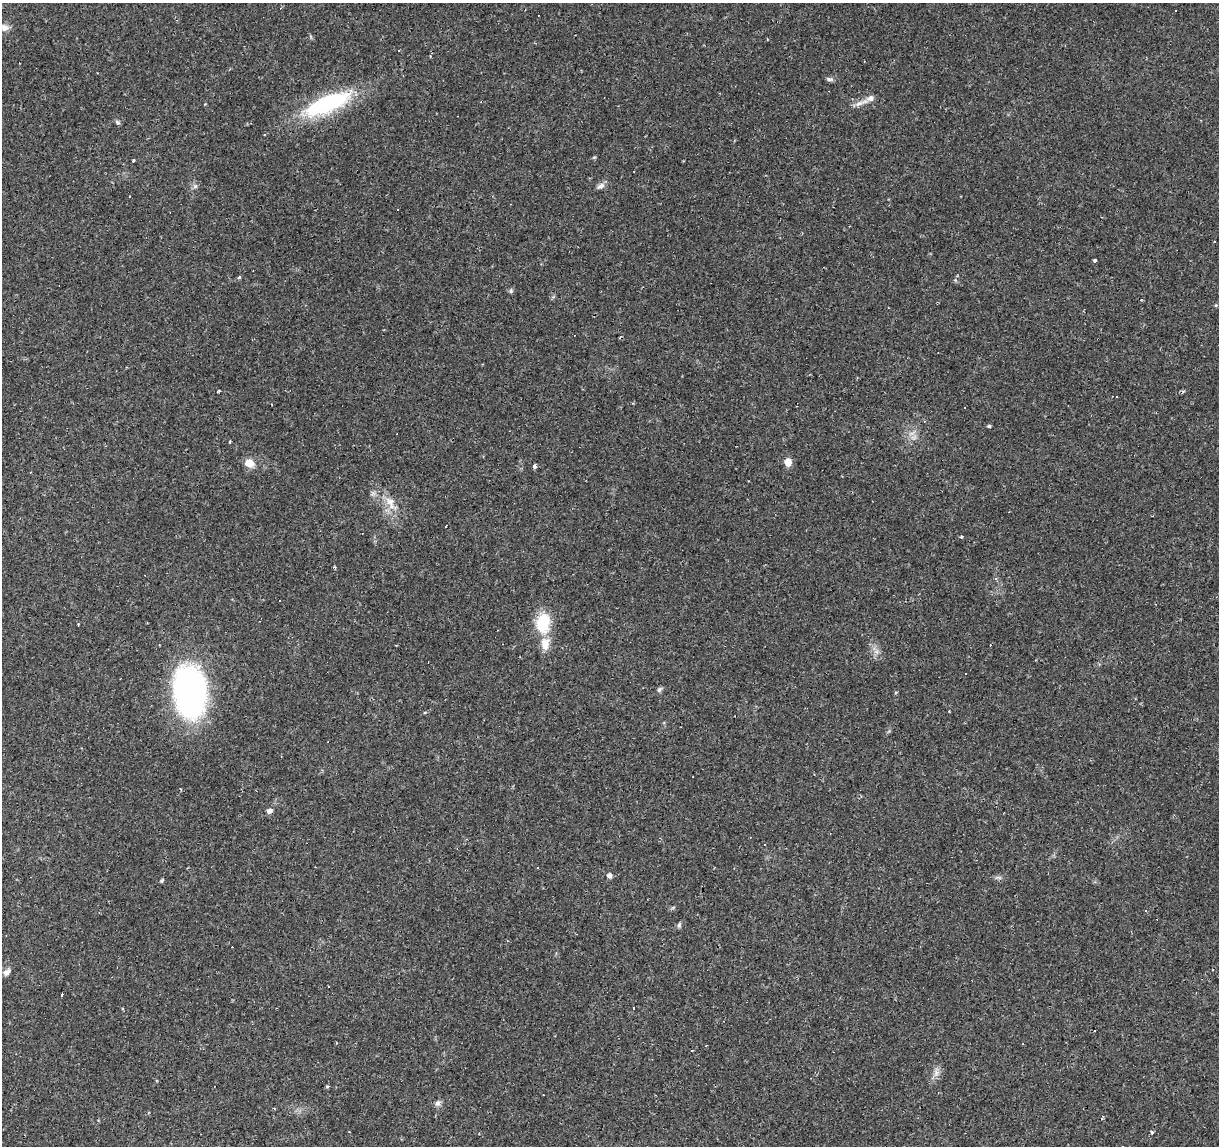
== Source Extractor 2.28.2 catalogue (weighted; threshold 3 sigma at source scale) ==
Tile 7 of 4 x 4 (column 3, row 2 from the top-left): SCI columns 2437-3653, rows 2569-3712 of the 4869 x 5077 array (HDU 1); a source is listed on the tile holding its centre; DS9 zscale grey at full resolution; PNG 1221 x 1148 px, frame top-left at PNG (2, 3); no overlay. Shown black and unused: <1% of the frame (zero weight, under 2 of 3 exposures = <1% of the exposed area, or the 3 px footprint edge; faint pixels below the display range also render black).
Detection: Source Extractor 2.28.2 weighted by HDU 2 'WHT'; one run over the whole footprint, this tile lists its part. Background 0.0556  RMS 0.0046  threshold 0.0207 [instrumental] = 3 sigma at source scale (4.5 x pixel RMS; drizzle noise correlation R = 1.50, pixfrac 1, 0.0396/0.0396 arcsec/px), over >= 5 px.
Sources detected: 79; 33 cosmic-ray / hot-pixel residue — not listed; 1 inside a brighter listed object's ellipse — not listed separately; the other 45 listed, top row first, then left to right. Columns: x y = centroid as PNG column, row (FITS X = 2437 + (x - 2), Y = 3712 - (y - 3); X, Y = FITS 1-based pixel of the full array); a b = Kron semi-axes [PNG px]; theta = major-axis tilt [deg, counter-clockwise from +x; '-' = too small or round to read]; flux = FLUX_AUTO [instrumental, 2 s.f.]
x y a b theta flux
1176 10 3 3 - 1.6
4 27 12 9 -27 2.2
399 51 3 2 - 0.56
828 79 6 5 - 0.92
861 103 25 5 21 3.2
327 104 50 16 23 55
118 122 7 5 -41 0.91
265 135 3 3 - 0.53
133 160 3 3 - 0.73
195 186 6 6 - 1
601 186 11 6 40 1.9
129 196 3 2 - 0.33
1095 260 3 3 - 0.99
239 277 4 3 - 0.88
511 291 6 5 - 0.79
219 391 4 2 - 0.47
989 426 5 4 - 0.59
913 437 11 5 21 1.9
230 442 4 3 - 0.44
788 462 8 7 - 4.4
249 463 9 8 - 5.7
534 466 3 3 - 9.5
391 503 25 10 -57 6.9
961 537 4 3 - 0.69
543 622 18 12 84 20
545 644 18 12 88 5.7
876 652 7 5 0 1.4
659 690 8 5 52 1.1
190 691 49 30 -84 140
949 711 3 2 - 0.55
269 811 8 6 25 1.6
750 837 3 2 - 0.27
609 876 5 5 - 2.3
999 878 9 4 -19 0.95
162 881 6 4 50 0.61
1145 911 3 3 - 0.81
679 925 8 5 80 0.9
6 972 10 7 38 2.2
62 995 3 3 - 1.6
1023 1044 2 2 - 0.3
936 1073 11 7 90 2.4
938 1092 3 3 - 0.42
438 1103 9 7 28 1.5
349 1132 2 2 - 0.36
1152 1132 4 3 - 0.7
Isophote crosses this tile's border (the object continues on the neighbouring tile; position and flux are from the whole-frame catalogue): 1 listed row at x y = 4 27